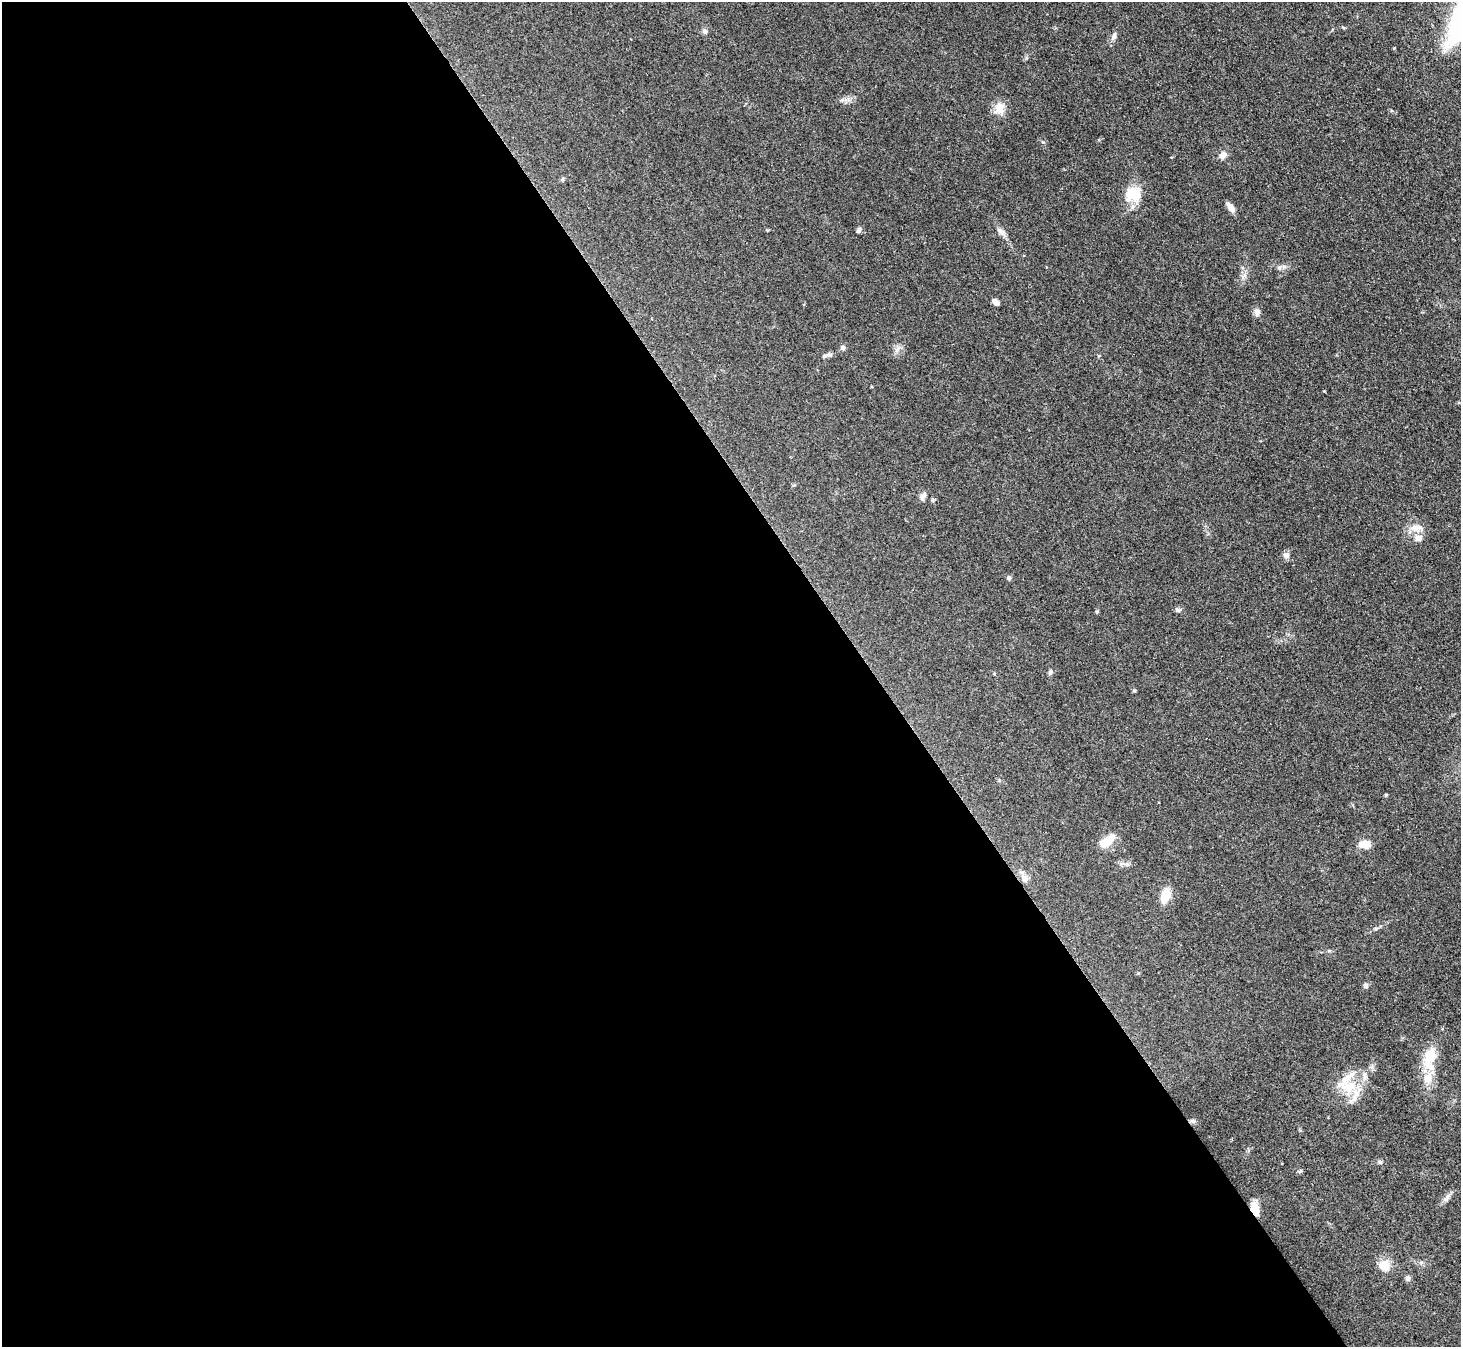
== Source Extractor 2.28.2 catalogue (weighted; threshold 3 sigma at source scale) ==
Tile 9 of 4 x 4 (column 1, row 3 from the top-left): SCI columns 3-1461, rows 1640-2984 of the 5841 x 5833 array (HDU 1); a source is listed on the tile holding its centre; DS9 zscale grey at full resolution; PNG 1463 x 1349 px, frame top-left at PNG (2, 2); no overlay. Shown black and unused: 60% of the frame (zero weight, under 3 of 4 exposures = <1% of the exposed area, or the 3 px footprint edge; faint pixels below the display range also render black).
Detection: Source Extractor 2.28.2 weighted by HDU 2 'WHT'; one run over the whole footprint, this tile lists its part. Background 0.0668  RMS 0.0054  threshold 0.0244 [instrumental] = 3 sigma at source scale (4.5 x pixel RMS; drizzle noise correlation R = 1.50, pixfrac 1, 0.05/0.05 arcsec/px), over >= 5 px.
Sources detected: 42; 5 inside a brighter listed object's ellipse — not listed separately; the other 37 listed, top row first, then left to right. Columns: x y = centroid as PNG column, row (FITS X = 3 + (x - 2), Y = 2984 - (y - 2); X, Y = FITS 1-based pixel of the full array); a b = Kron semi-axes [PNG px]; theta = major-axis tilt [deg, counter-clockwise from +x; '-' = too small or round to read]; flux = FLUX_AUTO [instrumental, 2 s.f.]
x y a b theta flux
705 31 7 6 - 1.6
1114 36 12 6 71 2.1
1000 108 17 13 87 5.9
1223 155 10 8 38 3
1133 194 20 19 - 13
1230 207 11 6 -58 3.7
859 230 9 5 61 1.1
1001 232 15 7 -42 2.7
996 302 9 5 -43 2.5
1257 312 10 7 -82 2.2
843 348 6 5 - 1.5
829 354 6 5 - 1.1
794 485 5 4 - 0.63
923 496 11 7 56 2
933 500 6 4 -90 0.71
1414 528 15 9 -6 4.9
1418 538 11 9 8 3.4
1286 555 8 7 - 2.2
1009 578 6 5 - 1.2
1178 610 8 5 3 1.5
1050 672 8 5 80 1.1
1134 691 5 4 - 0.7
1386 795 4 4 - 0.52
1107 841 20 10 39 8.8
1365 844 12 8 2 6.2
1127 864 6 6 - 1.2
1024 879 10 8 -58 3.4
1166 895 16 10 69 8.4
1366 986 6 6 - 1.4
1430 1056 27 14 69 13
1349 1087 22 16 13 15
1193 1121 8 5 -25 1.2
1380 1162 6 5 - 0.93
1447 1197 14 6 52 2.5
1255 1209 15 8 -76 6.8
1384 1265 15 15 - 6.5
1408 1278 8 6 -71 1.5
Overlapping masked pixels (flux is a lower limit): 1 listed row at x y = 1255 1209
Unlisted compact peaks at least as high as the median listed source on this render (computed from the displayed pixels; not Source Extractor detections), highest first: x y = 1043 142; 1279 268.